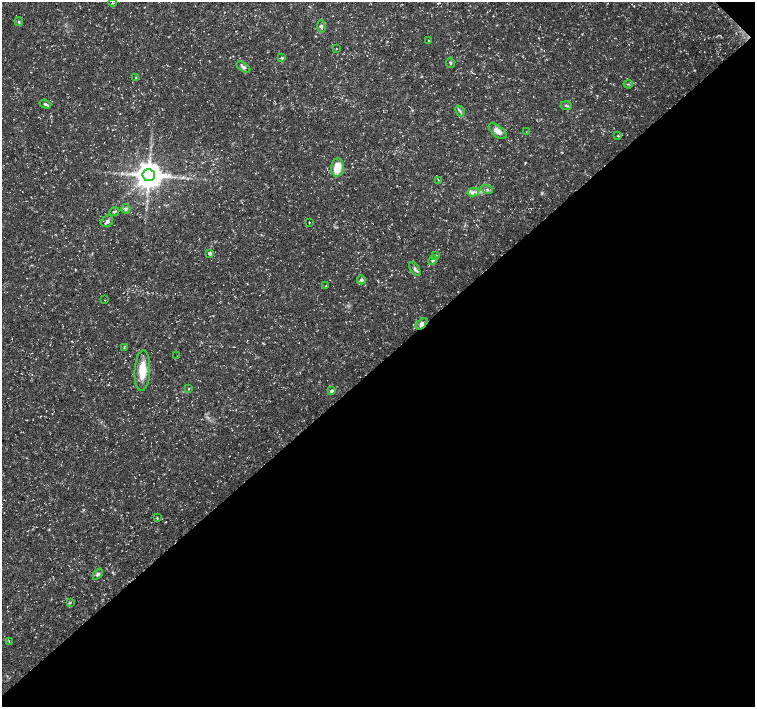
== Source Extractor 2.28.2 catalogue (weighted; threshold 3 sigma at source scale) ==
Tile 12 of 4 x 4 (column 4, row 3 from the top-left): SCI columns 4515-6019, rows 1558-2966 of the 6024 x 5999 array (HDU 1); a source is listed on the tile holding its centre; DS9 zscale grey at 2 x 2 block average (1 PNG px = mean of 2 x 2 image px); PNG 757 x 709 px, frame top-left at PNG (2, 2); each listed source drawn as its Kron ellipse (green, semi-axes under 4 px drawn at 4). Shown black and unused: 49% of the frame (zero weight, under 3 of 5 exposures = <1% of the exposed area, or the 3 px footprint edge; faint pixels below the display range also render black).
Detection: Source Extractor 2.28.2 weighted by HDU 2 'WHT'; one run over the whole footprint, this tile lists its part. Background 0.0235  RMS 0.0023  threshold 0.0105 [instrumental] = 3 sigma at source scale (4.5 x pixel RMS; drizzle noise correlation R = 1.50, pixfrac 1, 0.0396/0.0396 arcsec/px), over >= 5 px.
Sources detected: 42; all 42 listed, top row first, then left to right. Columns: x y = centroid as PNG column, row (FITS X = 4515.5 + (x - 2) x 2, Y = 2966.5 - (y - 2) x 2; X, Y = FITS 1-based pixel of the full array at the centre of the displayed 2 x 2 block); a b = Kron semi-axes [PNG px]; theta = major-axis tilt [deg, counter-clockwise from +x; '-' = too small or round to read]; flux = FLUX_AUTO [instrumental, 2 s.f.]
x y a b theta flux
113 3 4 3 - 0.58
19 22 4 3 - 0.66
321 27 6 4 -86 1.3
428 40 3 2 - 0.27
336 49 2 2 - 0.38
282 58 4 3 - 0.69
450 63 5 3 - 0.7
243 67 8 4 -34 1.6
136 78 4 3 - 0.56
628 84 4 2 - 0.56
45 104 6 3 -18 1
566 106 5 2 - 0.7
460 111 6 2 -67 0.86
498 131 11 5 -39 4
526 132 2 2 - 0.16
618 136 3 2 - 0.43
337 167 9 6 86 11
149 175 6 6 - 880
439 180 3 2 - 0.35
487 189 6 2 -25 0.7
473 192 6 3 15 1.5
126 209 5 4 - 1.1
114 212 5 3 - 0.89
107 221 6 5 - 1.6
309 222 2 2 - 0.24
210 253 3 2 - 1.8
436 255 3 3 - 0.56
433 260 5 3 - 1.1
415 269 8 3 -58 1.2
361 280 4 4 - 1.2
326 286 2 2 - 0.44
105 300 2 2 - 0.27
422 324 7 4 45 2.1
124 347 3 2 - 0.34
177 356 2 2 - 0.15
142 371 20 8 86 12
189 389 3 2 - 0.37
332 391 4 3 - 1.1
157 518 4 3 - 0.47
98 574 6 4 48 1.4
70 602 3 2 - 0.44
9 642 3 2 - 0.3
Overlapping masked pixels (flux is a lower limit): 1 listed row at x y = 422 324
Isophote crosses this tile's border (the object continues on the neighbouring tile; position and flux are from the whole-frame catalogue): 1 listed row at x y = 113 3
Diffuse or blended objects may show on this block-average render without a row.